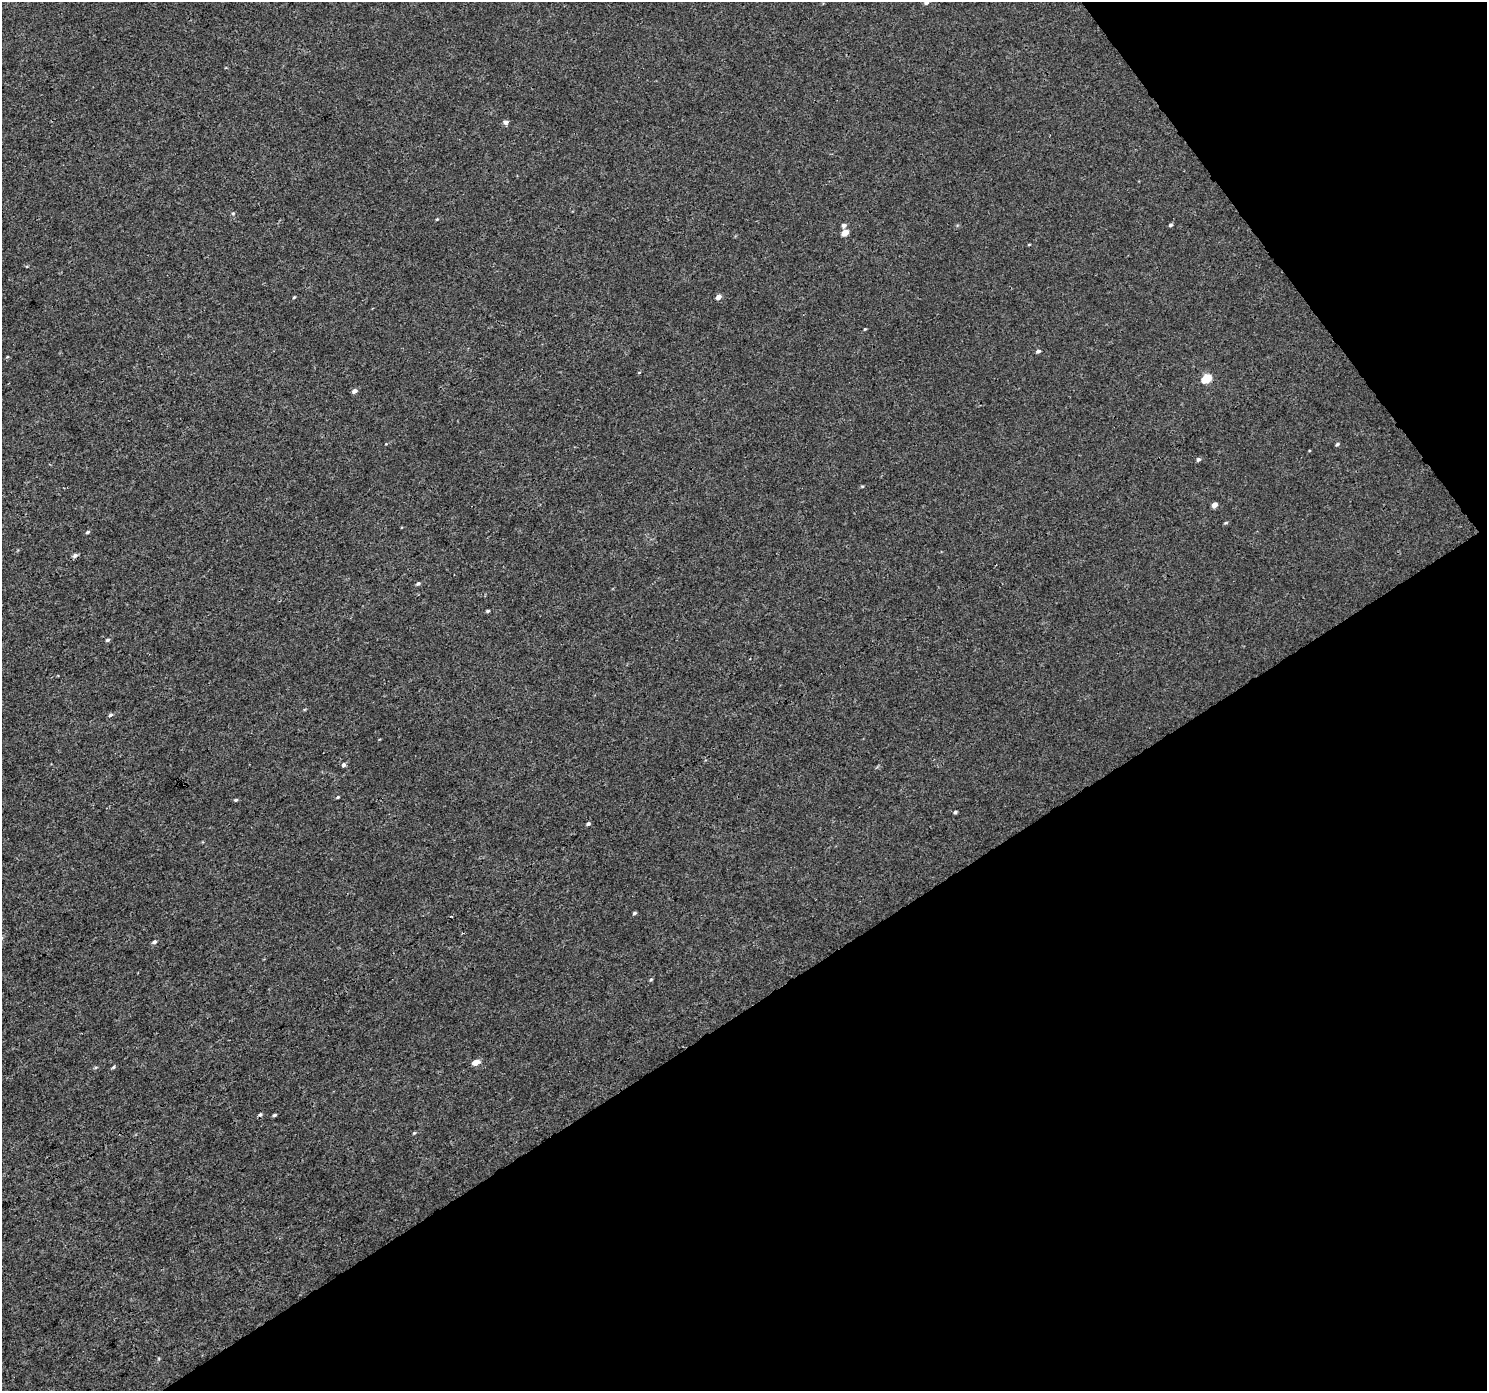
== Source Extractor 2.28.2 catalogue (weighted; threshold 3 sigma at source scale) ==
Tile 12 of 4 x 4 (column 4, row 3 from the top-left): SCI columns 4461-5945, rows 1579-2967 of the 5946 x 5873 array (HDU 1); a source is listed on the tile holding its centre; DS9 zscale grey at full resolution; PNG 1489 x 1393 px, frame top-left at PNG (2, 2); no overlay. Shown black and unused: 33% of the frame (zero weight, under 3 of 4 exposures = <1% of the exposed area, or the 3 px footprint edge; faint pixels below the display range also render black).
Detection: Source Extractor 2.28.2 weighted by HDU 2 'WHT'; one run over the whole footprint, this tile lists its part. Background 0.00143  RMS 0.0018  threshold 0.00791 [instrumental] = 3 sigma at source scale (4.5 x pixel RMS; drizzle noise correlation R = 1.50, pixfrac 1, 0.0396/0.0396 arcsec/px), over >= 5 px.
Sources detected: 39; all 39 listed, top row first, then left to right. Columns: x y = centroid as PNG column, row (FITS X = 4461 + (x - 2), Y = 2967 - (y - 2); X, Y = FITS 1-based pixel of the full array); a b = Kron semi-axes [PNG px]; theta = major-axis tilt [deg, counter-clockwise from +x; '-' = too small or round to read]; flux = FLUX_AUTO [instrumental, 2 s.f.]
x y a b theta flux
926 2 5 4 - 0.44
505 122 6 6 - 0.51
233 213 5 5 - 0.25
437 219 4 3 - 0.16
844 225 5 5 - 0.48
1170 225 5 3 - 0.29
845 232 5 4 - 2.2
1029 244 4 3 - 0.13
294 297 4 3 - 0.17
718 297 5 4 - 0.9
865 329 3 3 - 0.15
1038 351 5 4 - 0.39
7 357 5 3 - 0.15
1206 378 6 5 - 7.8
354 391 5 5 - 0.74
1337 444 5 4 - 0.27
1198 459 5 4 - 0.37
862 486 5 3 - 0.18
1214 505 5 4 - 1
1226 523 6 4 19 0.2
88 532 5 4 - 0.27
75 555 6 5 - 0.52
418 583 5 4 - 0.3
488 611 5 4 - 0.26
107 640 5 4 - 0.32
110 715 6 4 20 0.3
343 765 5 4 - 0.42
338 797 3 3 - 0.17
236 800 5 4 - 0.24
955 812 4 3 - 0.28
588 824 5 4 - 0.33
634 913 5 3 - 0.25
154 942 5 4 - 0.42
651 979 5 3 - 0.18
476 1062 6 4 20 2
113 1067 5 4 - 0.24
260 1114 5 5 - 0.34
274 1115 4 3 - 0.27
414 1133 5 4 - 0.17
Isophote crosses this tile's border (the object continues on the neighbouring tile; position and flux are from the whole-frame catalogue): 1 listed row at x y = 926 2